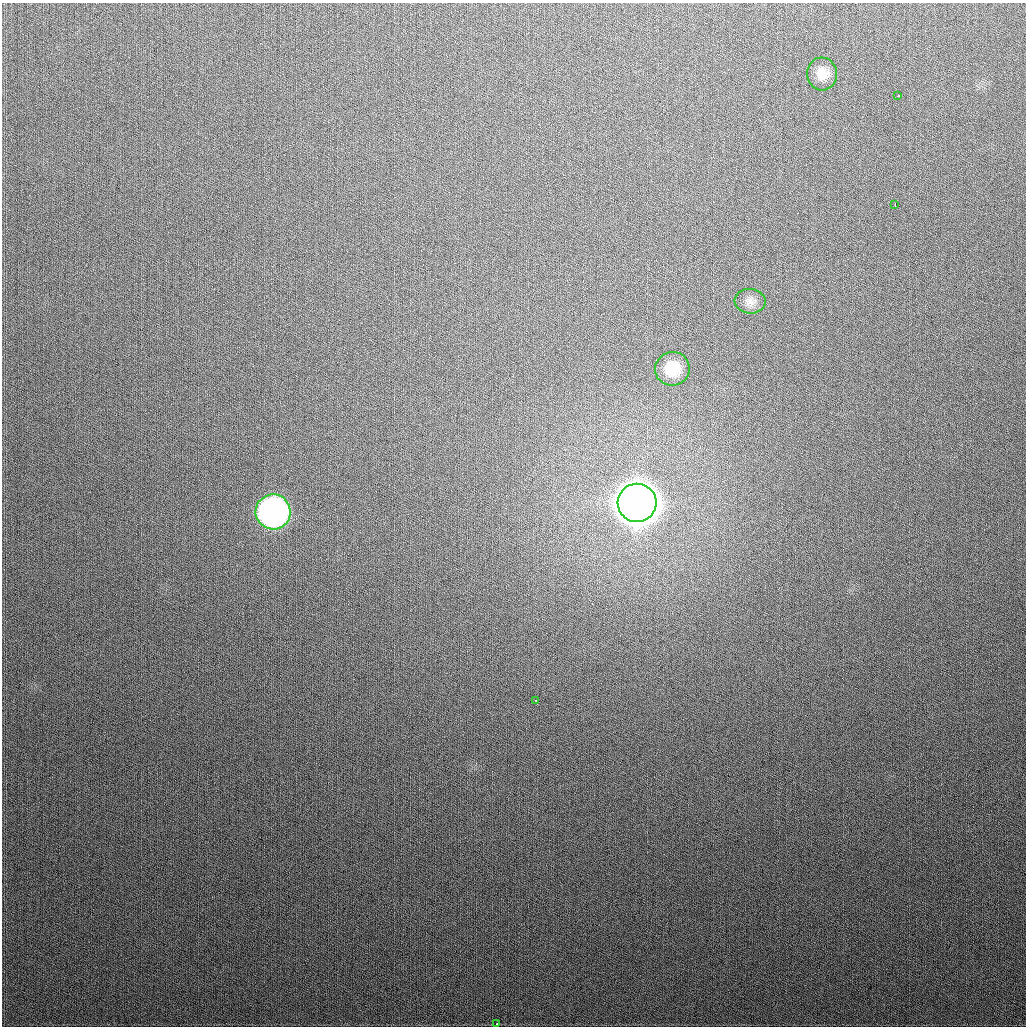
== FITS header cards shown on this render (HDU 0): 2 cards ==
NAXIS1  =                 1024
NAXIS2  =                 1024

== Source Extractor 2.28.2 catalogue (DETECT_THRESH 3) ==
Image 1024 x 1024 px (HDU 0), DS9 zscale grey, 1 PNG px = 1 image px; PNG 1028 x 1028 px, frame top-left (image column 1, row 1024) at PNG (2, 3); each listed source drawn as its Kron ellipse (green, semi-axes under 4 px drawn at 4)
Background 308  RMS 12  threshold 36.4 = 3 sigma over >= 5 px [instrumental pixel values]
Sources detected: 9; all 9 listed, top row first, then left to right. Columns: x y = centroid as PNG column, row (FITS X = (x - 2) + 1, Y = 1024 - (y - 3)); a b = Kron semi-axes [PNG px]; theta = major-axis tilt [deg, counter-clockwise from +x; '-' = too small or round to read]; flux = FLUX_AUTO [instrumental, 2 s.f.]
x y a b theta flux
822 74 16 15 - 1.2e+04
898 96 4 2 - 2.8e+03
895 204 4 2 - 1.9e+03
750 301 15 12 -7 6.4e+03
672 369 17 17 - 2.4e+04
637 503 19 19 - 3.3e+06
273 512 17 17 - 3.7e+05
535 700 3 2 - 2.0e+03
497 1024 4 2 - 2.2e+03
At the frame edge (FLAGS 8, measured only in part): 1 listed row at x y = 497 1024